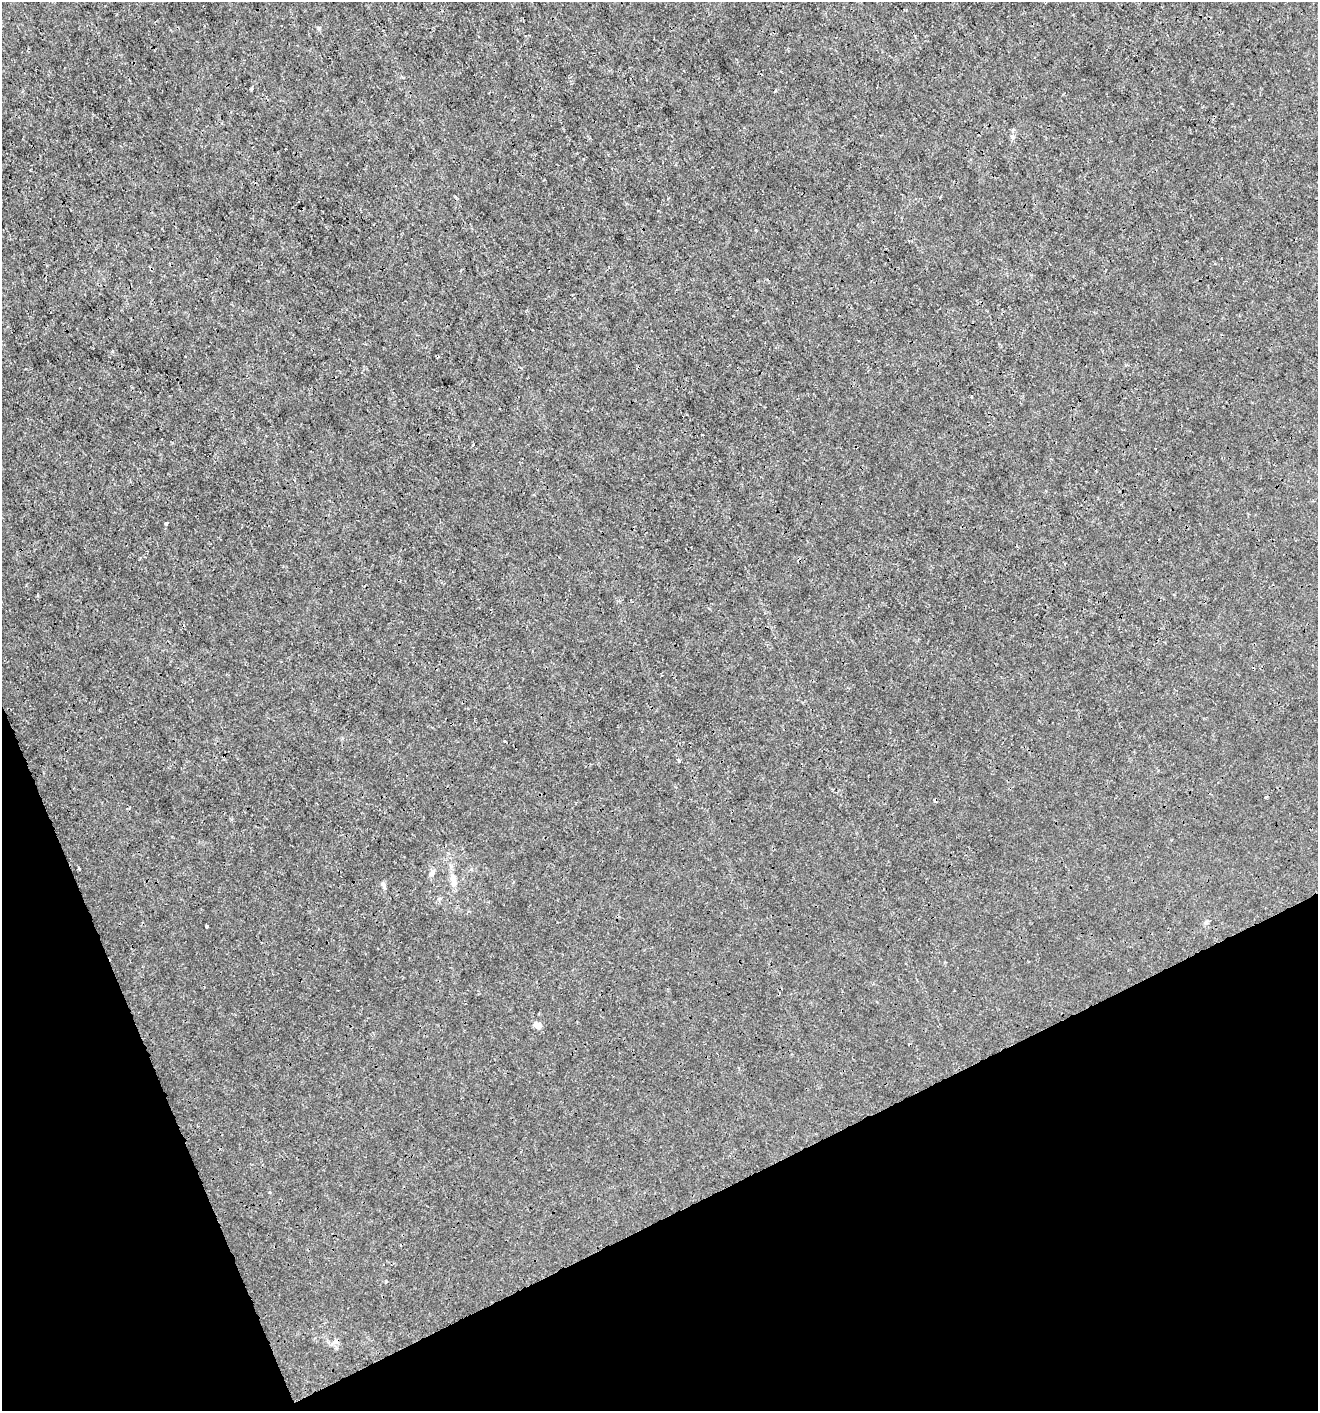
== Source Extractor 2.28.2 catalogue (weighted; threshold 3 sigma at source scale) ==
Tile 14 of 4 x 4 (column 2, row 4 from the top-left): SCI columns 1405-2720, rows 3-1411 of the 5499 x 5638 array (HDU 1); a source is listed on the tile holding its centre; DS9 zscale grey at full resolution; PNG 1320 x 1413 px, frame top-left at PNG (2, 2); no overlay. Shown black and unused: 20% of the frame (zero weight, under 3 of 4 exposures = <1% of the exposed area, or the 3 px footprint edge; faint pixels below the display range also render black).
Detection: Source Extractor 2.28.2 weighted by HDU 2 'WHT'; one run over the whole footprint, this tile lists its part. Background 4.62e-04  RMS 9.4e-04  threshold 0.00424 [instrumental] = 3 sigma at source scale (4.5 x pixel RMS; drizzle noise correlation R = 1.50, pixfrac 1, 0.0396/0.0396 arcsec/px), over >= 5 px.
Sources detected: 14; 2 cosmic-ray / hot-pixel residue — not listed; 1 inside a brighter listed object's ellipse — not listed separately; the other 11 listed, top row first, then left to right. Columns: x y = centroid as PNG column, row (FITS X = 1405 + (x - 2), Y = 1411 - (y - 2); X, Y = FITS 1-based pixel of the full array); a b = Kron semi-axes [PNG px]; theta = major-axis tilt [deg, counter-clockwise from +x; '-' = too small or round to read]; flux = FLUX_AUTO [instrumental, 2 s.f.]
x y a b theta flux
251 89 3 3 - 0.12
1012 137 7 5 -61 0.2
972 397 3 2 - 0.095
166 523 3 3 - 0.2
679 760 4 3 - 0.15
1266 797 5 3 - 0.085
432 873 10 6 58 0.31
454 882 12 8 -75 0.57
384 885 12 5 -66 0.26
207 926 3 3 - 0.19
535 1025 9 7 -26 0.51
Unlisted compact peaks at least as high as the median listed source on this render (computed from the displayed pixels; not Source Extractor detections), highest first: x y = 79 869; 319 28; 504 741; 439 899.